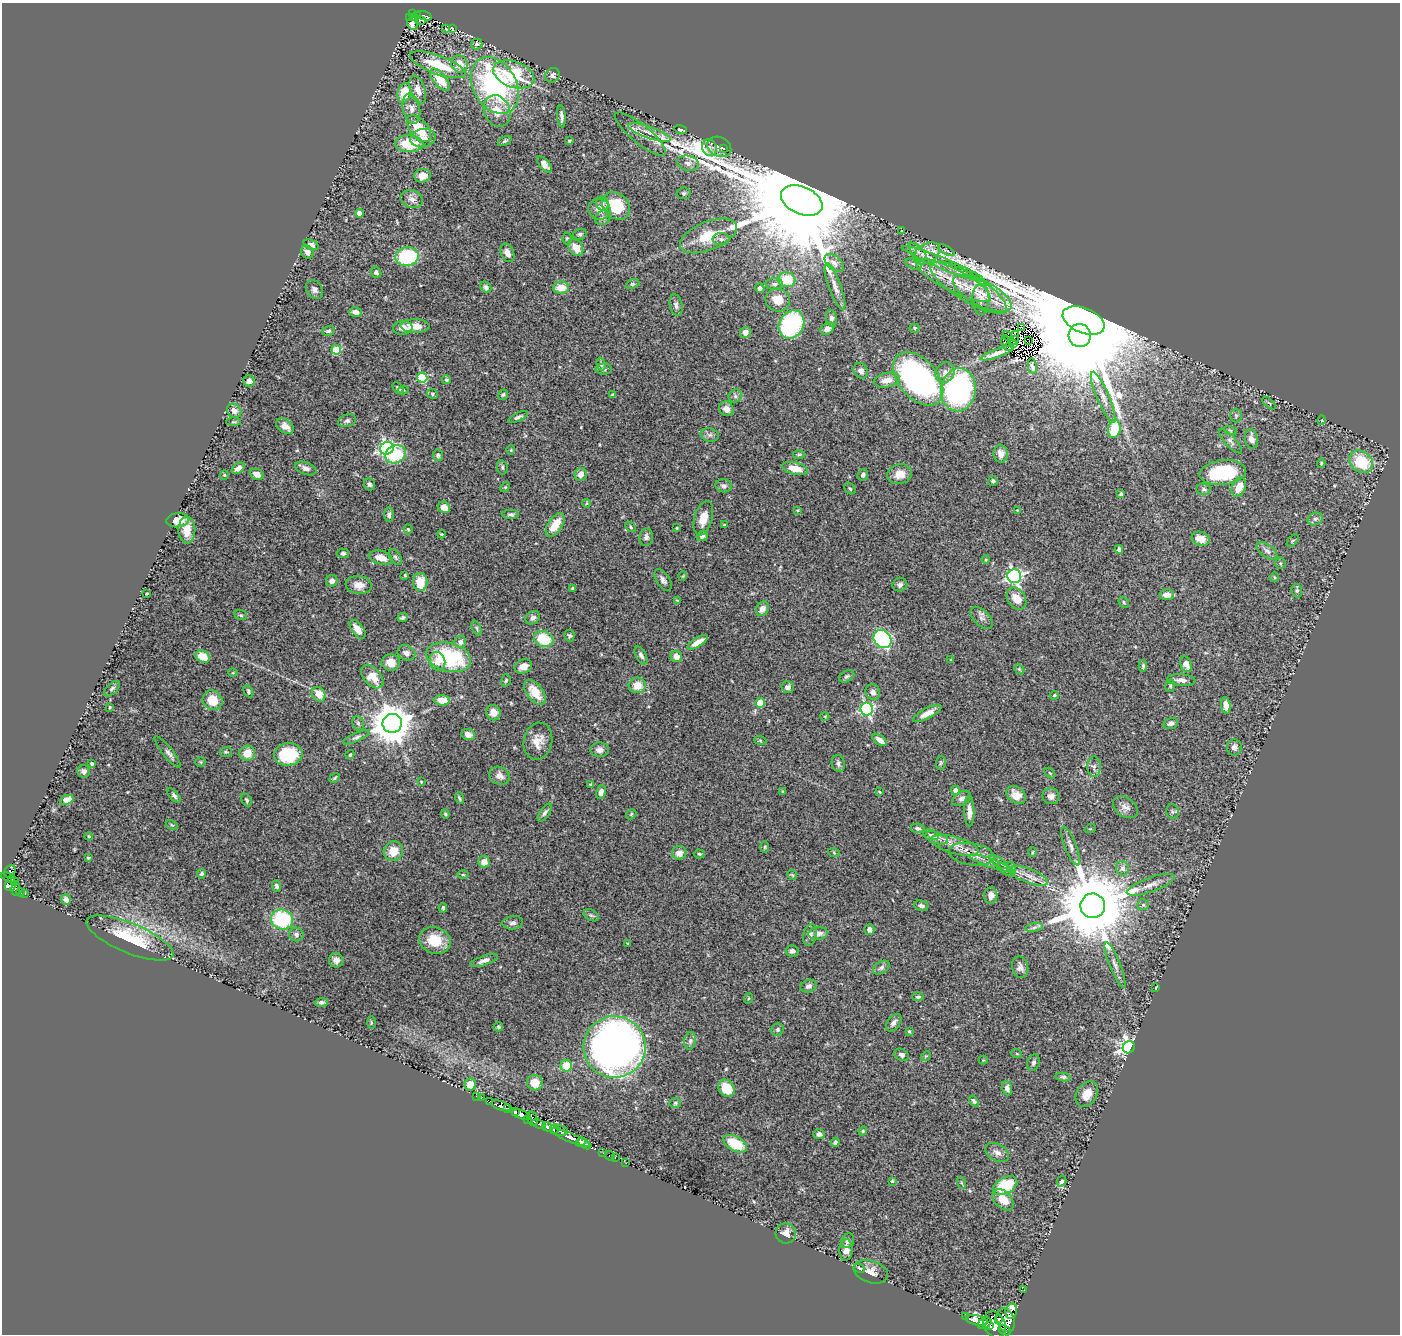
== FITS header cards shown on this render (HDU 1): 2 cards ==
NAXIS1  =                 1398
NAXIS2  =                 1332

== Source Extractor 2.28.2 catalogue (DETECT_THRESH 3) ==
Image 1398 x 1332 px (HDU 1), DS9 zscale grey, 1 PNG px = 1 image px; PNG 1402 x 1336 px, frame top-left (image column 1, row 1332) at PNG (2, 3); each listed source drawn as its Kron ellipse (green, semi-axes under 4 px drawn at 4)
Background 0.696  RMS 0.039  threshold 0.117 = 3 sigma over >= 5 px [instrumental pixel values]
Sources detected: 419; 3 with non-positive FLUX_AUTO (blend fragments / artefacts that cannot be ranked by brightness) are neither listed nor drawn; the other 416 listed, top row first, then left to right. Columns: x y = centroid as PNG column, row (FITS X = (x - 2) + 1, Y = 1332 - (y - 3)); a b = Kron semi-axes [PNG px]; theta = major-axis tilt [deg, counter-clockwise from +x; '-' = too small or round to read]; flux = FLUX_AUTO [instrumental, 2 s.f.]
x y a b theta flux
412 14 4 3 - 26
418 16 3 2 - 16
424 16 8 3 -19 150
413 17 4 3 - 21
409 18 3 2 - 9.5
421 20 3 2 - 7.7
412 24 6 4 -50 11
452 28 4 2 - 2
446 29 3 3 - 1.6
477 44 6 5 - 4.9
459 64 9 8 - 36
438 65 29 9 -20 96
514 74 21 13 -19 150
552 75 7 7 - 12
440 79 13 6 -51 59
495 86 30 21 -60 470
418 90 14 7 -72 24
404 93 10 6 76 60
411 109 15 8 -78 20
497 111 16 12 -65 45
561 116 11 4 -85 9.5
419 129 16 9 -50 71
681 130 6 4 -18 5.7
650 133 22 6 -19 27
640 134 32 9 -39 31
423 138 13 9 9 21
505 141 7 4 25 4.8
570 141 4 3 - 3.2
409 144 14 8 -2 82
719 147 12 9 -27 17
709 148 8 7 - 12
724 148 3 2 - 2
688 163 11 7 -12 12
545 164 10 5 -50 16
422 176 8 7 - 24
684 193 7 6 - 5.5
412 199 11 8 -19 15
802 201 22 13 -24 110000
602 204 7 6 - 10
616 206 15 12 -45 110
599 209 11 10 - 22
359 213 4 4 - 31
603 218 8 7 - 8.3
902 231 4 2 - 1.5
580 234 7 5 15 5.7
708 236 30 14 22 84
567 239 6 5 - 3.7
721 239 8 6 0 7.8
311 245 8 5 -21 11
576 248 9 6 -56 30
946 250 9 2 -30 3
918 251 11 5 -45 9.7
307 252 7 6 - 11
507 253 9 6 -66 16
927 253 14 9 31 31
407 257 12 9 7 190
834 263 11 7 -42 14
913 264 8 5 -22 6.9
943 264 44 5 -22 38
376 272 6 4 -56 8.1
787 280 8 7 - 70
953 280 42 11 -27 86
633 284 7 4 25 4
774 284 8 5 -1 7.3
486 287 6 5 - 7.8
835 287 25 6 -70 23
561 288 8 6 2 39
760 288 5 4 - 6.7
968 288 44 13 -32 97
314 290 10 7 -54 10
982 293 32 12 -27 81
778 300 12 11 - 35
981 300 15 8 -89 20
676 305 11 6 -77 9.2
356 312 6 4 -14 16
831 318 8 5 -84 8.9
1084 320 22 12 -22 120000
791 324 15 12 59 260
415 326 14 6 0 39
403 328 9 7 6 15
827 328 7 5 37 14
915 328 5 4 - 3
1022 328 2 2 - 6.1
328 331 6 4 16 6
745 332 5 5 - 15
1080 335 11 11 - 42000
1008 336 5 2 - 4.7
1015 336 5 3 - 4.2
1014 340 5 2 - 3.2
1029 340 2 2 - 2.3
1005 341 6 3 -80 6.5
1013 343 3 2 - 1.9
1009 347 4 3 - 0.73
336 350 5 4 - 100
997 353 17 3 20 7.8
601 364 6 4 -74 6.4
1032 366 8 3 -80 6.3
604 369 8 5 -1 6.7
861 371 8 7 - 13
945 372 11 9 57 18
422 377 5 5 - 170
918 379 31 19 -49 770
447 380 5 4 - 3.8
887 380 13 7 12 26
249 381 6 5 - 16
398 388 7 4 -48 6.9
403 390 5 4 - 3.1
958 390 21 17 83 490
432 394 5 5 - 4.1
503 395 5 4 - 3.7
613 395 4 3 - 4.4
735 396 7 6 - 7.3
1103 397 27 6 -67 25
1269 403 8 4 -43 4.7
726 409 8 7 - 16
234 411 8 6 -43 17
1236 416 7 5 -89 6.2
518 417 10 4 26 6.8
1322 420 5 3 - 2
347 421 9 6 18 8.3
233 422 7 3 0 3.5
285 426 10 6 -36 17
1114 429 9 6 81 83
1230 430 7 4 -19 3.8
710 435 9 6 -13 7.5
1251 439 10 6 -79 19
1230 441 16 5 -47 10
387 448 7 6 - 610
511 450 4 4 - 2.7
396 454 10 8 27 130
799 454 6 4 1 4.1
1001 454 9 7 -82 22
438 455 6 5 - 4.4
1361 462 13 10 -39 100
1321 463 5 4 - 3.2
502 467 7 5 -77 5.1
238 468 7 4 33 15
306 468 11 6 -20 11
795 468 13 6 -14 41
1223 472 23 12 6 150
257 474 7 5 -23 21
581 474 6 6 - 18
899 474 12 10 14 28
224 475 4 4 - 3.1
863 475 6 5 - 7.3
993 481 5 5 - 5.3
370 484 6 5 - 6.8
724 486 8 6 -6 8.7
505 487 5 4 - 3
1239 487 10 6 65 33
850 488 7 4 -48 4.5
1204 489 7 5 -2 6.4
1121 494 4 3 - 3.8
587 503 4 3 - 2.1
444 507 6 5 - 27
798 510 4 3 - 2.3
1017 510 4 2 - 1.7
511 514 8 4 -1 6
389 515 7 4 -89 7.1
703 518 17 9 74 37
1315 519 8 6 24 7.5
178 520 11 7 6 38
555 525 14 7 57 50
724 525 3 3 - 2.7
631 527 6 4 -43 3.9
677 528 4 3 - 2.3
408 529 5 4 - 3.5
187 530 13 8 -88 41
441 534 4 3 - 2.4
702 536 6 5 - 11
646 537 9 6 80 9.5
1201 539 9 7 -19 26
1293 541 7 4 45 3.6
1119 549 4 4 - 8.6
1267 551 12 6 -37 11
343 553 6 5 - 5
395 557 9 5 -59 6
381 558 12 6 -15 26
986 560 4 3 - 2.8
1280 563 5 5 - 4
405 575 3 3 - 2.6
683 576 5 3 - 2.1
1014 576 7 7 - 660
1274 577 5 4 - 3.1
663 580 12 6 -57 11
332 581 6 5 - 13
420 582 9 7 -87 54
359 585 13 9 -7 23
900 585 7 6 - 7.9
573 588 3 3 - 6
1297 591 7 5 -78 5
147 594 3 2 - 2.3
1167 595 7 5 -4 20
1016 599 12 8 -54 35
677 600 4 2 - 1.7
1124 602 6 5 - 4.6
762 609 7 6 - 20
241 615 6 5 - 4.3
403 617 5 3 - 5.4
533 618 8 6 36 11
981 618 13 7 -46 12
476 628 8 4 -68 4.9
357 629 11 5 -54 25
569 636 6 5 - 4.4
544 639 10 7 -19 89
882 639 10 8 -44 500
460 642 6 6 - 10
698 642 11 4 32 23
406 653 9 7 -25 11
641 655 10 5 -60 8.2
203 656 7 6 - 40
676 656 6 5 - 23
448 657 23 14 -14 230
951 660 3 3 - 2.1
437 661 9 7 -73 24
391 662 9 8 - 27
1186 664 8 5 -68 22
523 666 9 7 22 21
1143 666 6 3 86 4.5
1019 669 6 4 -44 3.6
233 673 5 3 - 1.9
372 676 14 8 -49 47
847 676 8 5 28 6.3
506 680 6 4 73 4.3
1181 680 14 6 -4 15
637 685 8 8 - 35
1170 686 6 5 - 4.7
788 687 6 6 - 12
112 689 10 5 43 6.3
248 691 6 4 -62 4.7
535 692 14 8 -53 52
873 692 8 7 - 11
319 694 7 6 - 33
1054 695 4 3 - 3
213 700 10 9 - 52
442 700 7 5 -6 36
760 703 5 5 - 40
1226 705 8 4 -83 21
110 707 3 3 - 2.4
867 709 6 6 - 420
493 713 8 7 - 23
927 713 16 5 27 22
825 716 4 4 - 2.5
358 723 7 5 -73 5.7
392 723 10 9 - 7700
1171 723 7 5 16 7.5
468 735 7 5 -22 16
356 737 14 4 24 7.8
760 740 6 4 -20 3.2
880 740 8 4 -37 16
538 741 19 14 76 33
1234 747 8 7 - 10
600 750 9 7 -2 12
168 752 19 5 -51 11
226 752 6 4 18 3.9
247 753 8 7 - 35
288 754 14 11 7 120
350 755 4 3 - 2.6
201 762 5 4 - 3.3
838 763 8 6 -76 7.9
941 763 7 5 87 3.9
92 764 4 3 - 3.7
1094 767 10 6 89 9.2
84 771 6 6 - 13
1050 773 6 4 -44 2.8
499 776 10 8 -26 16
335 778 6 3 39 3.3
421 782 4 3 - 2.4
590 784 3 3 - 2.5
956 790 5 4 - 21
782 791 3 3 - 3
601 792 7 5 78 12
879 792 4 3 - 2.4
1016 795 10 8 -39 30
174 796 8 4 -48 6.1
1051 796 8 8 - 13
459 798 6 3 -75 3.8
962 798 10 6 29 10
67 800 7 4 23 37
246 800 7 5 -62 4.7
1125 807 14 9 -36 16
969 811 15 5 -89 18
545 812 10 5 56 7.5
1172 812 7 6 - 5.6
445 814 4 4 - 2.9
631 814 5 4 - 3.5
172 825 6 4 -33 3.8
918 828 7 5 -11 6.2
1090 829 6 3 18 2.2
931 835 8 5 -19 5.2
89 836 4 3 - 4
937 838 12 5 -18 12
955 845 25 8 -15 33
1071 846 21 6 -69 14
765 847 6 3 88 3
393 851 10 9 - 41
1032 852 5 3 - 2.6
679 853 7 7 - 20
834 853 6 4 -21 3
699 854 5 4 - 3.7
972 854 23 11 -9 32
88 858 3 3 - 2.8
484 862 6 5 - 25
998 862 10 4 -33 9.5
991 863 23 4 -20 22
1012 868 6 4 -71 4.6
1122 868 7 6 - 12
1006 870 9 4 -35 7.1
10 871 6 5 - 53
202 874 4 4 - 5
463 875 6 4 0 3.7
792 875 5 4 - 3.4
1029 876 20 7 -21 27
10 878 9 4 -23 110
15 882 3 3 - 88
10 884 6 5 - 160
1151 885 25 7 20 25
277 886 6 4 -67 6.5
15 889 7 4 -88 170
20 892 4 3 - 93
25 894 3 3 - 40
991 895 8 6 86 14
66 899 5 5 - 14
1143 905 6 5 - 4.3
921 906 7 5 -13 7.7
1093 906 12 12 - 36000
443 908 4 3 - 4.5
591 915 8 5 -29 5.2
282 919 11 10 - 210
513 923 10 6 6 9.9
1034 927 9 4 9 7.4
869 929 5 5 - 12
818 933 9 6 8 15
296 934 7 7 - 8.3
810 935 11 7 77 11
130 938 47 15 -23 150
435 940 16 13 -18 70
628 944 4 2 - 2.6
792 951 7 5 -7 8.7
336 960 7 7 - 12
484 961 14 5 19 13
1115 965 24 5 -68 17
1020 967 11 8 -77 13
881 968 9 6 33 8.9
808 986 8 6 18 8.5
1156 988 4 2 - 2
918 997 6 4 1 5
749 998 5 3 - 2.6
321 1002 6 4 5 5.5
371 1023 6 3 -89 3.2
894 1023 10 6 54 10
498 1027 5 4 - 3.8
778 1029 6 6 - 6.6
909 1031 4 3 - 2.7
690 1041 9 6 81 8.4
614 1047 31 31 - 1700
1129 1047 6 5 - 1200
1017 1054 5 3 - 2.3
902 1055 7 5 -25 8.8
926 1056 5 4 - 3.1
983 1060 4 4 - 2.1
1033 1063 8 6 71 7.5
566 1066 6 5 - 51
1063 1077 8 4 -7 5.8
535 1083 8 7 - 33
470 1085 6 5 - 27
726 1088 9 7 -54 61
1007 1088 7 5 -72 9.5
1087 1094 14 10 57 32
476 1096 3 2 - 3.5
482 1097 4 3 - 32
974 1101 6 4 -55 5.1
490 1102 3 3 - 44
675 1103 6 5 - 4.4
501 1106 10 4 -18 350
507 1108 3 3 - 180
516 1112 4 3 - 160
521 1115 10 4 -18 770
527 1119 3 2 - 40
532 1119 7 5 -76 250
539 1124 7 3 -23 79
547 1127 5 4 - 240
554 1129 5 3 - 120
560 1131 8 5 -3 160
863 1131 4 4 - 3.2
819 1134 6 5 - 8.7
571 1138 22 4 -22 770
581 1142 5 4 - 420
835 1142 4 3 - 5.8
584 1144 7 4 -40 390
735 1144 13 7 -29 82
997 1152 13 8 -28 16
603 1153 2 2 - 12
610 1156 5 3 - 23
615 1158 3 2 - 5.7
626 1163 2 2 - 13
892 1181 4 4 - 3
1061 1181 5 4 - 6.6
962 1183 6 4 -70 3.1
1005 1186 13 8 29 130
1003 1200 12 8 -46 39
786 1233 10 10 - 21
848 1241 8 6 59 8.5
846 1250 11 6 88 15
859 1268 5 4 - 5.4
871 1272 18 11 -17 25
1024 1290 3 2 - 3.8
1011 1311 8 5 76 130
966 1317 3 3 - 60
998 1319 4 3 - 320
977 1320 11 5 -11 1100
1006 1320 12 8 -70 1200
984 1323 7 5 28 910
990 1325 3 2 - 160
995 1325 14 11 -59 1700
1005 1330 7 3 -28 57
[3 non-positive-flux detections neither listed nor drawn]